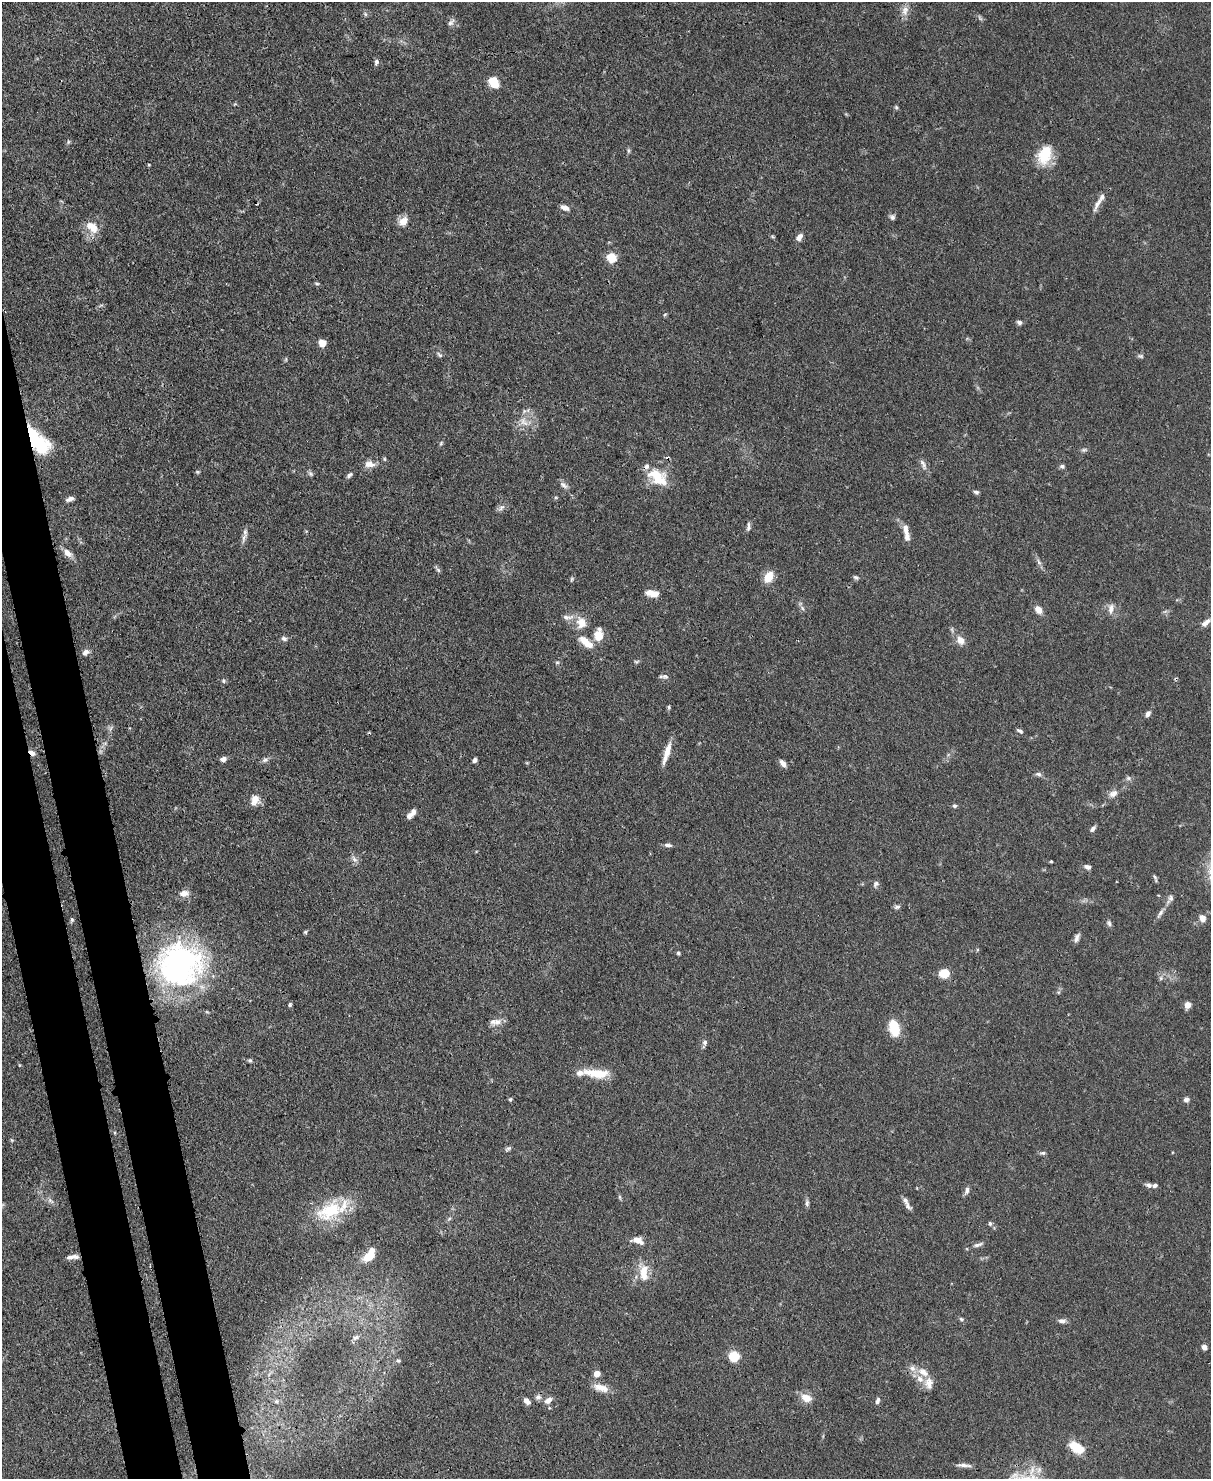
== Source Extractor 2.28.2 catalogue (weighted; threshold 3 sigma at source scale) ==
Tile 7 of 4 x 3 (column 3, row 2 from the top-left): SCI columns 2494-3702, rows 1690-3166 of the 4988 x 4969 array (HDU 1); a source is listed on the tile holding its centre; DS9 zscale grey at full resolution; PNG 1213 x 1481 px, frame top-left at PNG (2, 2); no overlay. Shown black and unused: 5% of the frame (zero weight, under 3 of 4 exposures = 9% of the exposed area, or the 3 px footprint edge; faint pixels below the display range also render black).
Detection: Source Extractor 2.28.2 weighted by HDU 2 'WHT'; one run over the whole footprint, this tile lists its part. Background 0.0719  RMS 0.004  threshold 0.0181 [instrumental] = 3 sigma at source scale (4.5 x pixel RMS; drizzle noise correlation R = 1.50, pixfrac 1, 0.05/0.05 arcsec/px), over >= 5 px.
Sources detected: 160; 1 too faint to see at this stretch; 2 cosmic-ray / hot-pixel residue — not listed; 12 inside a brighter listed object's ellipse — not listed separately; the other 145 listed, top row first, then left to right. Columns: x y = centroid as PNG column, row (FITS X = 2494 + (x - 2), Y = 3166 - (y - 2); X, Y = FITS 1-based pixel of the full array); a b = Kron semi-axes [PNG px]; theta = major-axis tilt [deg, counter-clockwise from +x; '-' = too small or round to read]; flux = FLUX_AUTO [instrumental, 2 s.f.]
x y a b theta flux
905 10 14 9 83 3
365 14 7 5 -61 0.72
451 22 11 7 45 1.5
376 62 8 6 87 1.1
494 82 13 10 -51 6.2
896 107 6 5 - 0.6
68 142 6 4 72 0.59
628 151 8 4 -82 0.68
1044 156 22 17 81 10
149 165 3 3 - 0.39
1097 204 24 6 65 2.7
565 208 11 6 -22 2
892 217 7 6 - 1.1
403 221 13 10 47 3.8
92 227 19 11 -40 5.8
772 236 6 4 -19 0.49
799 237 10 6 55 1.9
612 257 5 5 - 23
317 283 6 4 -18 0.57
665 314 6 3 20 0.43
1019 322 7 5 -25 1.1
322 343 6 6 - 5
439 355 9 4 -41 0.75
1140 356 8 5 -7 0.81
286 359 6 4 72 0.44
524 422 16 9 -52 3.7
38 441 32 15 -49 24
441 443 6 4 47 0.6
1084 450 8 4 -7 0.77
384 459 6 4 -89 0.48
369 464 14 8 -6 3.1
923 464 17 6 -63 1.8
1062 466 7 5 -11 0.89
197 472 6 4 -20 0.53
310 474 8 5 -49 0.86
349 475 8 5 41 1
658 477 27 17 -35 12
564 485 12 6 -42 1.6
976 492 7 5 -16 0.89
70 499 9 5 17 1.7
501 507 11 5 48 1.4
748 527 12 5 84 1.1
906 529 15 7 -78 2.7
245 532 11 7 -80 1.7
67 553 12 7 -42 3.2
1039 562 10 5 -66 1.2
438 570 8 4 -45 0.77
769 577 12 8 59 6.4
856 577 8 5 -22 0.81
572 579 6 4 88 0.56
652 593 14 7 -9 3.9
802 608 7 4 -70 0.79
1111 609 15 8 83 2.5
1038 610 10 7 -50 2.8
567 617 18 7 2 2.6
1206 622 12 5 39 2.1
581 623 16 13 -72 5.3
599 635 13 9 88 6.5
284 639 8 6 -17 1.1
960 640 12 9 -60 3.3
585 642 22 9 -39 5.9
86 652 10 6 31 1.5
636 661 7 4 0 0.59
557 662 6 4 0 0.57
665 676 9 8 - 1.3
224 681 6 5 - 0.69
669 707 5 4 - 0.54
1148 714 7 5 53 1.5
1020 731 9 4 -31 0.89
105 743 7 4 19 0.75
32 753 9 5 -42 2
667 753 26 6 73 4.9
223 759 7 6 - 1.6
265 760 10 5 16 1.2
475 760 5 4 - 1.2
783 763 9 5 -50 1.9
1038 774 8 6 -8 1.2
1128 778 7 6 - 1
1113 793 13 8 32 2.5
255 800 14 10 73 3.8
954 806 6 5 - 0.75
411 814 12 5 46 2.7
1093 829 8 5 50 1.2
668 845 10 4 -9 1.2
354 859 10 5 -50 1.5
1051 861 3 3 - 0.42
1087 867 9 5 -20 1.2
1155 878 11 3 -69 0.71
876 884 10 6 60 1.1
184 893 11 7 6 3
1170 899 14 7 59 1.7
897 907 9 5 15 0.93
1160 913 15 5 56 1.7
1202 918 7 6 - 3
72 920 6 4 70 0.65
1109 923 8 6 -63 0.98
305 932 5 5 - 0.54
1077 938 11 5 73 1.6
678 953 5 5 - 0.64
180 964 52 48 5 98
944 973 6 6 - 14
1161 978 6 5 - 0.82
290 1005 4 4 - 0.76
1187 1005 7 6 - 2.9
497 1022 11 10 - 2.9
894 1028 12 8 -76 15
705 1042 8 6 79 1.2
250 1060 6 5 - 0.64
596 1073 31 9 -5 10
510 1099 5 4 - 0.54
1186 1099 6 6 - 1.4
11 1140 5 3 - 0.4
508 1149 10 4 32 0.86
1043 1153 9 5 6 0.87
1149 1185 7 5 -25 1.4
967 1190 10 6 75 1.5
619 1197 6 4 -88 0.57
50 1200 10 5 -43 1.4
807 1203 9 5 -85 1
907 1206 13 7 -44 1.6
329 1211 41 23 31 21
449 1219 6 4 20 0.62
990 1223 6 5 - 0.82
638 1240 14 8 -17 3.9
978 1245 14 5 19 1.5
371 1252 16 8 75 6
71 1257 11 6 10 1.7
644 1272 25 12 -86 7
961 1319 6 5 - 0.67
1062 1321 10 6 0 1.5
355 1337 8 6 36 1.3
1204 1347 5 5 - 1.8
734 1356 5 5 - 31
398 1361 6 5 - 0.65
923 1372 18 9 -33 4.1
597 1374 5 4 - 6.2
601 1388 21 9 -18 4.5
538 1397 9 7 24 1.5
806 1398 15 9 -26 4.3
548 1400 10 7 35 2.4
276 1401 6 5 - 0.8
527 1401 9 6 -42 1.8
877 1401 9 5 72 1.2
1077 1447 13 8 -31 13
964 1465 21 4 -3 2
Overlapping masked pixels (flux is a lower limit): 4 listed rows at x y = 38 441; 658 477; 32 753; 1077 1447